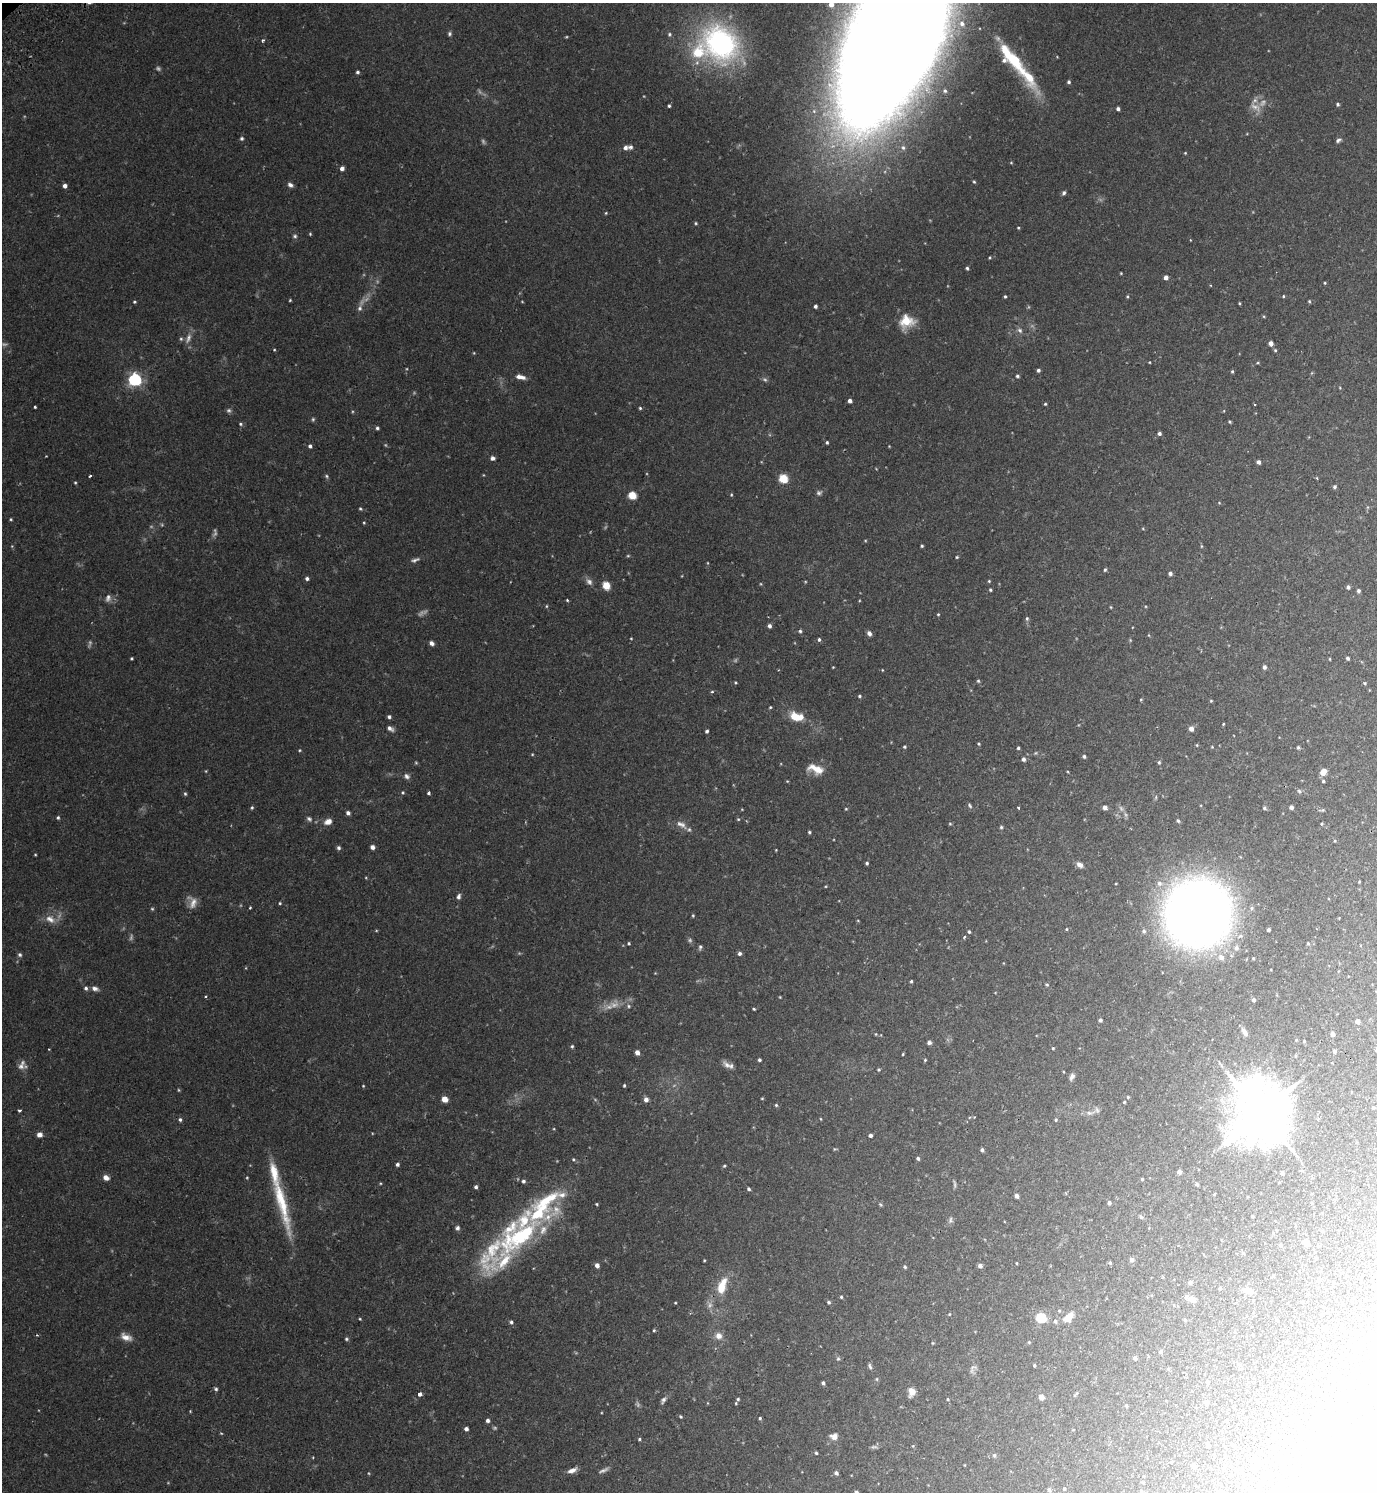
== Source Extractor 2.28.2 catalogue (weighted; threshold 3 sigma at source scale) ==
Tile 6 of 4 x 4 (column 2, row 2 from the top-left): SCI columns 1576-2950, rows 3030-4519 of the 6040 x 6056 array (HDU 1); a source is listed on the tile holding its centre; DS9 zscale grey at full resolution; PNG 1379 x 1494 px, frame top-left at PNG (2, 3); no overlay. Shown black and unused: <1% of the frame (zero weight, under 2 of 3 exposures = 3% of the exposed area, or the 3 px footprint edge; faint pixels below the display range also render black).
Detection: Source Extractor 2.28.2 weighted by HDU 2 'WHT'; one run over the whole footprint, this tile lists its part. Background 0.0354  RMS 0.0034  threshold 0.0155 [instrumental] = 3 sigma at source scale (4.5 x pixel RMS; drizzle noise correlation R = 1.50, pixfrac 1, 0.05/0.05 arcsec/px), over >= 5 px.
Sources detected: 400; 26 too faint to see at this stretch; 1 inside a brighter object's white glare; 1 cosmic-ray / hot-pixel residue — not listed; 16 inside a brighter listed object's ellipse — not listed separately; the other 356 listed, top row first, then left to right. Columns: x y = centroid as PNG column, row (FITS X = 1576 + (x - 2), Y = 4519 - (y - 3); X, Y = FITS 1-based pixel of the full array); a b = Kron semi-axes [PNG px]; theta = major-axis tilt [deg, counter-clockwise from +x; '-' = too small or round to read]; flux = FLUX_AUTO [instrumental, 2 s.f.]
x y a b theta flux
831 4 4 4 - 1.4
962 24 9 8 - 2.4
449 34 5 5 - 0.61
669 34 6 5 - 0.58
894 38 123 56 65 2300
263 40 5 4 - 0.5
720 43 51 43 -47 60
1015 61 33 14 -55 14
357 72 4 4 - 0.63
1069 82 4 4 - 0.65
945 91 6 5 - 0.76
1338 104 4 4 - 0.58
669 106 3 3 - 0.47
1118 109 4 4 - 0.96
242 138 4 4 - 0.63
1338 140 7 4 25 0.77
625 148 6 5 - 1.3
903 148 7 6 - 0.94
1185 153 4 3 - 0.28
1011 163 5 3 - 0.28
342 168 5 5 - 1.3
974 182 4 3 - 0.39
290 185 7 5 -33 1.1
65 186 4 4 - 1.3
1064 193 6 5 - 0.71
606 213 4 4 - 0.33
696 223 4 4 - 0.39
1018 228 3 3 - 0.33
310 234 4 4 - 0.34
295 236 6 5 - 0.7
967 268 4 3 - 0.54
1121 273 3 3 - 0.28
1166 277 4 4 - 1.6
1325 283 3 3 - 0.32
1005 296 4 3 - 0.42
1127 296 4 3 - 0.39
1283 296 4 3 - 0.35
290 300 4 3 - 0.35
1309 301 4 3 - 0.38
134 302 4 3 - 0.42
1239 303 3 3 - 0.32
815 306 4 3 - 0.87
360 308 8 7 - 1.2
906 321 18 15 15 6.8
1020 330 8 6 -39 1.1
188 338 16 7 70 1.9
181 339 6 5 - 0.56
1271 343 5 4 - 1.8
274 350 4 3 - 0.27
1275 350 4 4 - 0.42
474 353 4 3 - 0.26
1149 362 4 2 - 0.24
1258 363 4 4 - 0.33
1038 370 4 4 - 0.71
1232 371 4 4 - 0.42
1017 376 4 4 - 0.55
520 377 11 5 -12 2.1
135 380 6 6 - 71
850 401 4 4 - 1.1
1045 404 3 3 - 0.39
1254 405 3 2 - 0.51
35 407 3 3 - 0.45
640 408 4 4 - 0.42
229 410 6 6 - 0.75
313 419 6 5 - 0.49
1230 422 3 3 - 0.41
240 424 6 4 -28 0.5
377 428 4 4 - 0.61
1159 433 5 4 - 0.86
827 442 4 3 - 0.47
310 446 4 4 - 0.82
889 446 3 3 - 0.24
492 458 5 4 - 1.2
1258 462 4 4 - 1.3
90 476 3 2 - 0.58
327 476 6 5 - 0.53
783 479 5 5 - 16
75 483 4 3 - 0.34
1335 487 4 4 - 0.68
819 493 8 6 22 0.88
632 495 5 5 - 12
731 495 5 4 - 0.35
1219 503 4 4 - 0.32
360 509 5 4 - 0.43
11 519 4 3 - 0.37
364 523 4 3 - 0.31
922 546 3 3 - 0.41
1201 546 5 3 - 0.33
628 556 5 3 - 0.34
957 557 4 3 - 0.36
415 560 12 5 18 1
708 563 4 2 - 0.23
1105 570 4 3 - 0.52
1170 573 4 4 - 1
307 578 5 4 - 0.81
989 581 4 4 - 0.36
589 582 11 7 -47 1.4
606 585 5 5 - 10
1348 587 4 4 - 0.77
990 590 4 4 - 0.45
1358 591 4 4 - 0.75
108 598 10 7 73 1.4
567 600 3 3 - 0.37
546 606 5 3 - 0.34
1111 607 4 3 - 0.26
938 614 5 4 - 0.35
1027 618 6 4 78 0.64
769 626 4 4 - 1.1
800 631 5 4 - 0.57
869 633 6 5 - 1.2
1149 635 5 3 - 0.28
631 638 3 3 - 0.25
819 639 5 4 - 0.58
1130 640 4 3 - 0.29
431 643 5 4 - 1.2
132 658 3 3 - 0.41
1348 658 4 3 - 0.8
1329 659 4 2 - 0.26
833 667 3 2 - 0.23
1264 667 5 4 - 0.77
882 670 3 2 - 0.22
978 681 5 4 - 0.44
735 682 4 4 - 0.35
1365 683 4 4 - 0.39
712 692 4 3 - 0.45
859 696 4 4 - 0.47
1141 699 5 3 - 0.29
1211 701 4 3 - 0.3
770 707 4 3 - 0.33
796 716 16 9 -17 6.5
389 717 4 4 - 0.75
1223 724 3 3 - 0.37
390 728 8 5 -32 1.3
1191 728 5 4 - 1.9
707 731 4 3 - 0.69
979 744 4 3 - 0.37
1197 745 4 4 - 0.31
904 747 4 4 - 0.45
1212 747 4 3 - 0.25
1298 747 5 4 - 0.45
1018 748 3 3 - 0.52
299 750 4 4 - 0.34
1035 753 5 5 - 0.4
532 754 4 4 - 0.32
1084 756 5 4 - 0.61
1023 759 5 4 - 0.96
1159 762 5 4 - 0.47
816 769 19 9 -18 5.2
206 771 5 3 - 0.26
1323 772 6 5 - 3.9
407 776 8 6 -39 1.1
787 781 5 3 - 0.29
1323 781 5 4 - 0.51
1299 791 7 5 -24 0.63
403 792 5 5 - 0.46
428 793 3 3 - 0.7
185 794 5 4 - 0.48
970 805 7 4 -60 0.6
252 807 5 4 - 0.44
1105 807 4 4 - 1.7
1291 807 4 4 - 1.2
1018 808 3 3 - 0.38
1264 808 5 4 - 0.55
846 809 4 4 - 0.31
1322 810 9 4 0 0.56
348 813 4 4 - 1.1
58 818 5 4 - 0.55
309 819 8 6 -34 0.89
738 819 4 4 - 0.35
1178 821 5 4 - 0.5
328 822 9 7 19 2.4
681 824 16 7 -29 2.2
950 824 4 4 - 0.36
1322 824 4 3 - 0.32
1001 827 5 4 - 0.52
809 832 4 3 - 0.46
1335 841 4 3 - 0.31
372 847 5 5 - 1.3
339 848 5 5 - 0.78
776 850 4 3 - 0.25
35 855 4 3 - 0.28
867 863 4 3 - 0.53
1080 865 9 6 -38 1.5
1359 882 3 2 - 0.25
1160 883 9 8 - 2.2
459 896 7 5 79 0.91
193 902 16 11 -83 2.8
280 903 4 3 - 0.35
250 907 3 3 - 0.32
152 909 5 4 - 0.39
1198 913 42 41 - 480
693 916 4 3 - 0.36
50 919 14 9 -28 3
858 921 4 3 - 0.25
1066 929 4 4 - 0.31
1268 930 3 3 - 0.73
1144 931 6 5 - 0.8
969 932 4 3 - 0.46
964 937 5 3 - 0.36
629 943 4 3 - 0.41
1308 943 4 3 - 0.32
700 947 6 4 73 0.72
1236 948 8 7 - 1.3
739 953 5 4 - 0.89
20 955 6 5 - 0.72
1221 957 10 9 - 2.3
655 973 3 3 - 0.22
911 981 3 3 - 0.43
1047 985 5 4 - 0.42
86 988 5 5 - 0.86
95 988 9 6 -14 1.4
205 996 3 3 - 0.37
780 997 3 3 - 0.26
1253 1000 4 4 - 0.87
629 1006 6 5 - 0.67
754 1009 3 3 - 0.37
1100 1020 4 4 - 0.77
1357 1021 5 4 - 1.4
1245 1032 11 6 -59 1.6
876 1034 4 3 - 0.27
1333 1034 4 4 - 1.2
1296 1040 4 3 - 0.26
1304 1041 3 3 - 0.3
929 1043 5 4 - 0.78
572 1046 5 4 - 0.49
1053 1048 4 3 - 0.32
1335 1051 5 5 - 0.55
637 1052 4 4 - 2
903 1054 3 2 - 0.29
759 1060 3 3 - 0.66
925 1060 4 3 - 0.34
727 1065 15 7 -46 1.8
21 1066 10 9 - 1.9
878 1070 5 4 - 0.36
1072 1077 9 5 64 1.1
363 1086 4 3 - 0.28
624 1086 4 3 - 0.41
1128 1097 4 3 - 0.34
762 1098 4 3 - 0.29
445 1099 5 4 - 3.9
646 1099 5 5 - 1.7
1124 1102 3 3 - 0.32
776 1105 4 4 - 0.48
1373 1108 4 3 - 0.34
19 1111 3 3 - 0.58
1090 1113 13 6 7 1.7
1261 1113 18 16 -75 2100
180 1119 5 4 - 0.66
821 1119 4 3 - 0.28
1056 1120 5 4 - 0.43
39 1135 5 5 - 1.9
870 1135 4 4 - 1
835 1149 5 4 - 0.34
982 1150 4 3 - 0.83
918 1158 4 4 - 0.65
573 1159 4 3 - 0.35
397 1164 4 4 - 0.81
724 1166 4 3 - 0.43
1179 1172 4 4 - 1.4
1282 1173 4 3 - 0.82
106 1177 7 6 - 1.9
247 1178 4 3 - 0.29
1142 1179 3 3 - 0.38
523 1181 5 4 - 0.73
1197 1184 4 3 - 0.5
476 1187 4 4 - 0.79
749 1189 4 4 - 0.59
1214 1194 3 2 - 0.63
1017 1196 4 4 - 1.4
281 1202 78 11 -76 19
1109 1203 4 4 - 1.2
596 1204 3 3 - 0.33
880 1205 6 4 -44 0.42
1252 1216 3 3 - 0.45
1141 1217 6 5 - 0.52
950 1220 9 5 89 0.88
457 1228 6 5 - 0.82
518 1237 103 24 37 48
1306 1242 5 4 - 4.8
1280 1245 5 4 - 0.55
1243 1253 5 4 - 0.38
1316 1258 5 3 - 0.29
1132 1259 5 4 - 1.4
704 1260 3 2 - 0.28
1016 1263 4 3 - 0.27
1110 1263 4 4 - 0.47
597 1265 5 4 - 1.7
980 1266 5 4 - 1.2
905 1267 5 4 - 0.59
1319 1279 5 5 - 0.87
1190 1283 4 4 - 0.99
722 1286 19 8 70 7.9
1220 1288 4 4 - 0.37
1247 1291 10 7 -21 2.4
1308 1294 3 3 - 0.31
841 1297 4 3 - 0.44
1192 1299 10 7 -14 1.9
828 1302 5 4 - 0.6
675 1303 3 2 - 0.25
1059 1311 5 4 - 0.38
949 1314 4 3 - 0.28
1068 1317 12 7 42 4.2
1041 1318 5 5 - 26
360 1319 3 3 - 0.31
1185 1320 4 3 - 0.34
1055 1321 6 5 - 0.83
511 1322 5 4 - 0.71
1325 1327 5 4 - 0.5
654 1330 4 3 - 0.36
719 1336 7 6 - 2.4
126 1337 14 8 -23 2.6
346 1339 5 4 - 0.5
1029 1342 4 4 - 0.33
933 1343 4 4 - 0.28
1161 1352 4 4 - 0.72
1148 1356 4 4 - 0.33
1135 1358 4 4 - 0.75
838 1359 6 5 - 0.51
1034 1365 3 3 - 0.39
870 1366 8 4 -66 0.66
972 1369 15 6 64 1.3
1168 1369 5 3 - 0.34
877 1379 5 3 - 0.38
1207 1382 4 4 - 0.38
823 1383 4 3 - 0.71
216 1389 4 4 - 0.62
911 1392 9 7 85 2.6
420 1394 4 3 - 2.3
1075 1395 10 3 49 0.52
1041 1397 5 4 - 2.7
738 1399 4 3 - 0.44
948 1399 4 4 - 0.33
663 1400 10 5 58 1
736 1403 4 3 - 0.29
1207 1404 5 5 - 0.75
1126 1405 4 4 - 0.5
190 1411 3 3 - 0.25
680 1417 4 4 - 0.41
760 1418 4 3 - 0.48
488 1420 4 4 - 0.88
466 1429 4 4 - 1.1
221 1433 5 3 - 0.28
834 1436 9 7 1 2.3
639 1439 4 4 - 0.44
1208 1444 6 3 -61 0.76
913 1446 5 3 - 0.29
874 1447 9 5 6 0.73
816 1453 4 3 - 0.43
994 1455 5 5 - 0.64
1193 1466 4 4 - 1.1
1240 1469 5 4 - 0.55
572 1470 11 5 23 1.9
836 1473 4 4 - 0.96
1316 1482 3 2 - 0.54
1064 1489 4 3 - 0.37
1049 1490 5 4 - 0.61
Overlapping masked pixels (flux is a lower limit): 2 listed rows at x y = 894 38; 1198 913
Isophote crosses this tile's border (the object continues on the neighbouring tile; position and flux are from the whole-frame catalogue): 3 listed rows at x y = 831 4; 894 38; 720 43